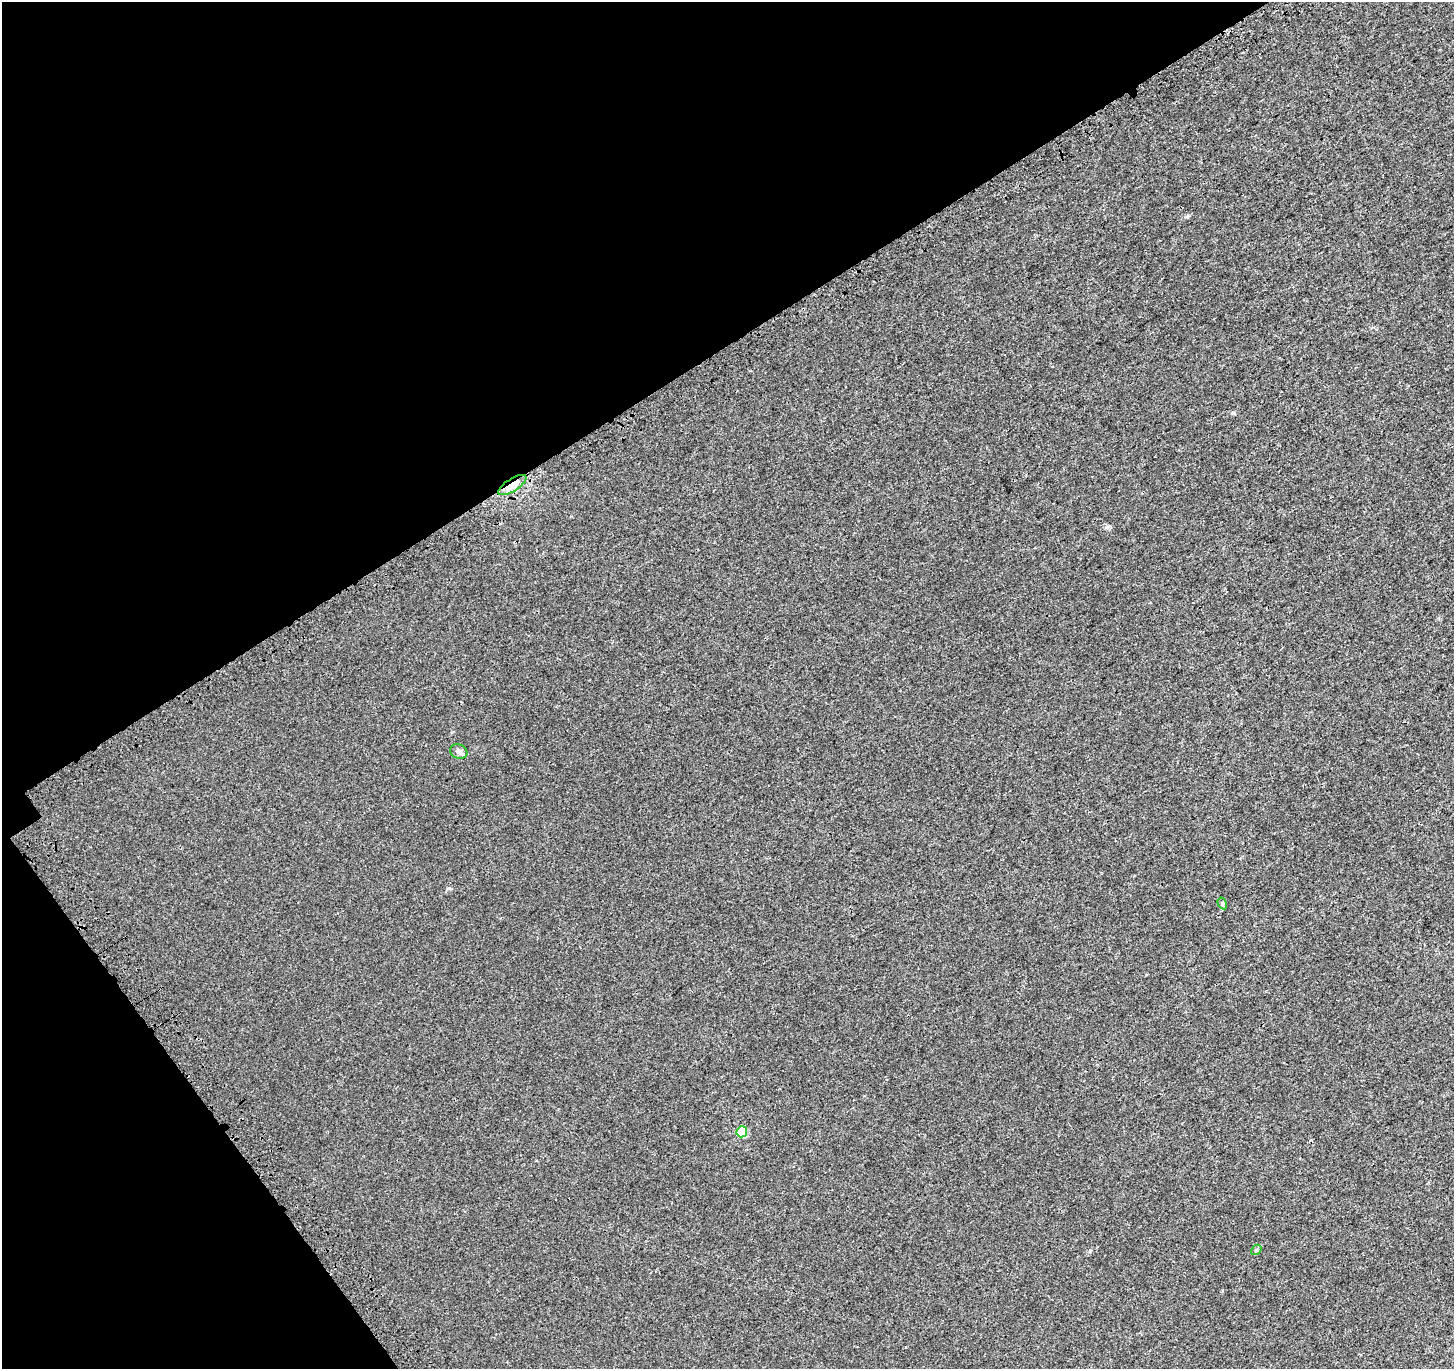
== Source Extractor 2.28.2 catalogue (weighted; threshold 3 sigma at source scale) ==
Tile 5 of 4 x 4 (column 1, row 2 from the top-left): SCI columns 144-1595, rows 2980-4346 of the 6099 x 6021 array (HDU 1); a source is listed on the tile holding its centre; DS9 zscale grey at full resolution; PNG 1456 x 1371 px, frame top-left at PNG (2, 2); each listed source drawn as its Kron ellipse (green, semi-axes under 4 px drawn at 4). Shown black and unused: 31% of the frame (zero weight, under 3 of 4 exposures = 9% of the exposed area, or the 3 px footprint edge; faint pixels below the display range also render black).
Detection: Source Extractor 2.28.2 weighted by HDU 2 'WHT'; one run over the whole footprint, this tile lists its part. Background 0.0015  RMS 0.003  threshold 0.0133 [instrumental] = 3 sigma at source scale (4.5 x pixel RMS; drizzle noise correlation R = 1.50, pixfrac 1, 0.0396/0.0396 arcsec/px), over >= 5 px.
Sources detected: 5; all 5 listed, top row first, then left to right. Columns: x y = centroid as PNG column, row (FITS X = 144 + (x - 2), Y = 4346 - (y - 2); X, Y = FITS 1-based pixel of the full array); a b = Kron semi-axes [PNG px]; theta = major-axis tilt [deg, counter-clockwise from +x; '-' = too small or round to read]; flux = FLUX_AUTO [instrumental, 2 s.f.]
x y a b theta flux
512 485 16 6 32 7.5
459 751 9 7 -22 1.1
1222 903 6 4 -59 0.37
742 1132 5 5 - 12
1256 1250 6 4 41 0.36
Overlapping masked pixels (flux is a lower limit): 1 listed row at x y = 512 485